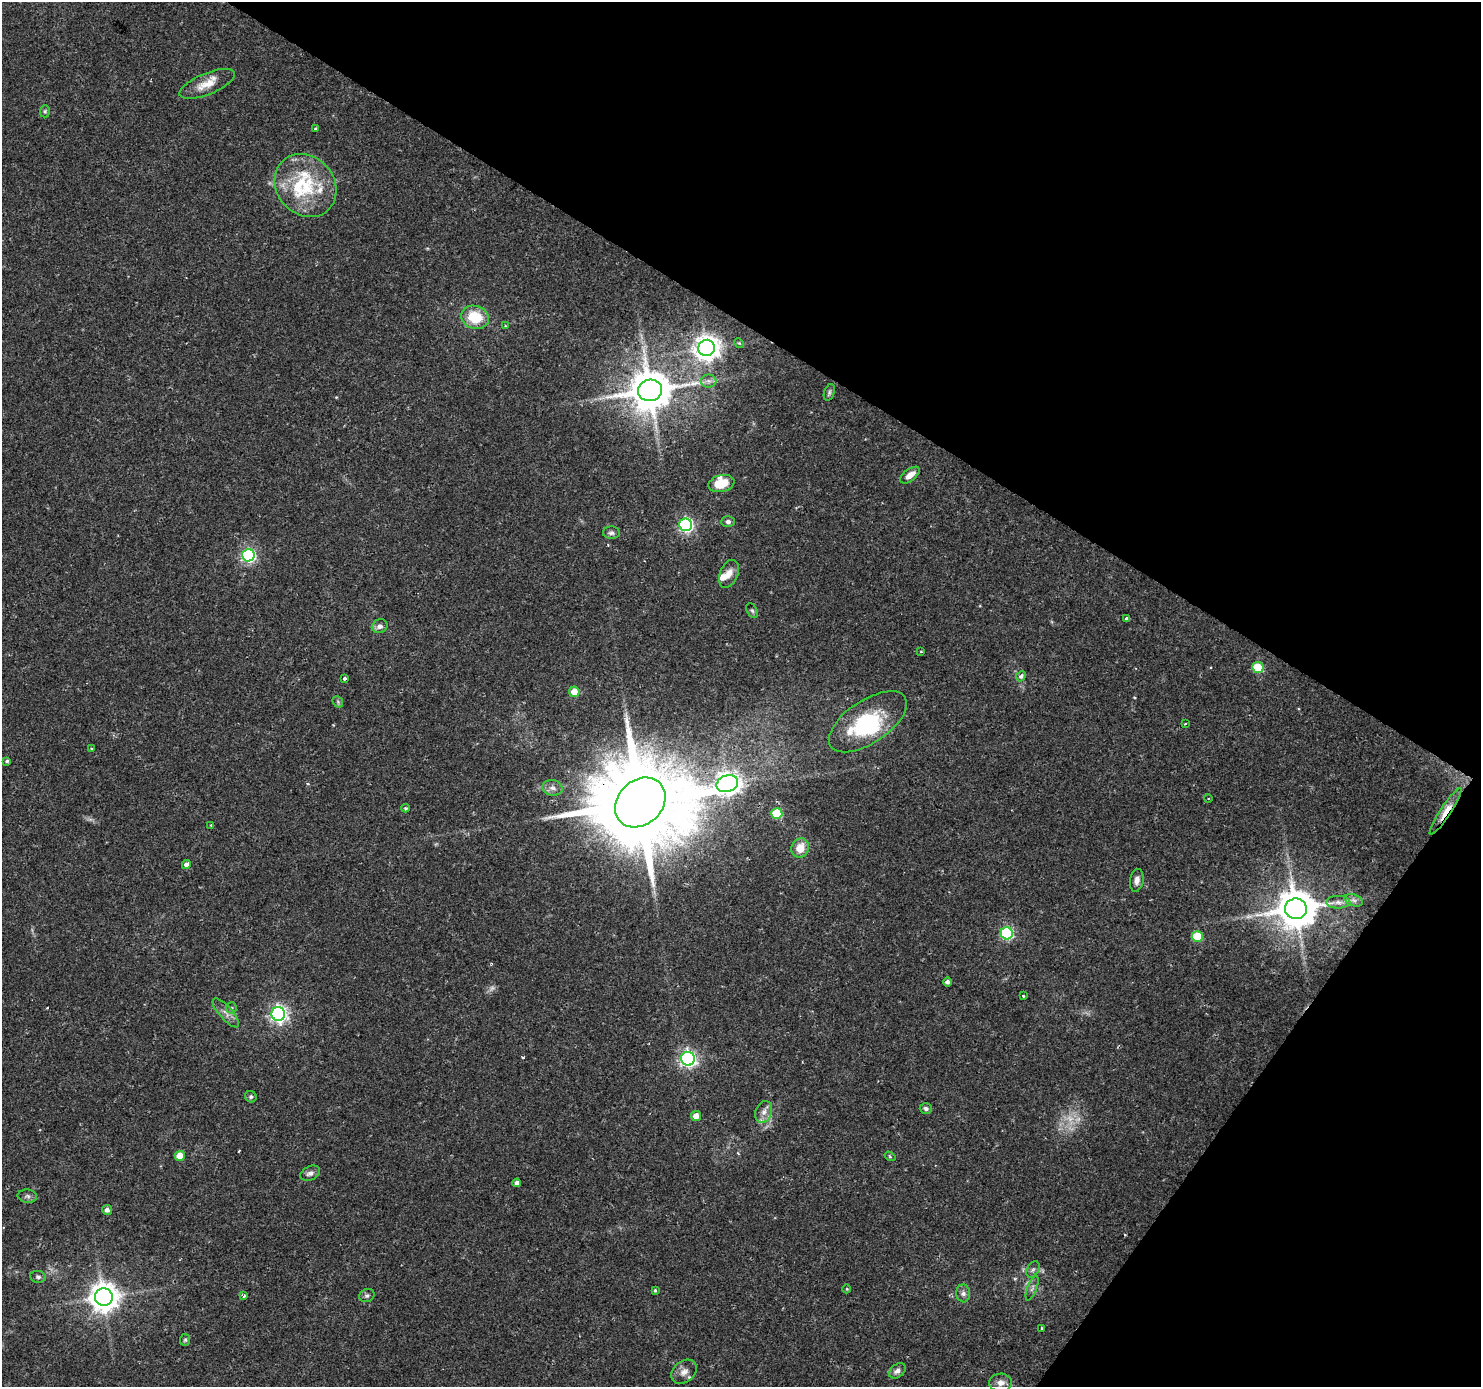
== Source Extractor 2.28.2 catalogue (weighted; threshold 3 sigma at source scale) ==
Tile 8 of 4 x 4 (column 4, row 2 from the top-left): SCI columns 4437-5915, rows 2957-4341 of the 5920 x 5979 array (HDU 1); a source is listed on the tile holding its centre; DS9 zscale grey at full resolution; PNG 1483 x 1389 px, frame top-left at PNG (2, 2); each listed source drawn as its Kron ellipse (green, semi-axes under 4 px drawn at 4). Shown black and unused: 31% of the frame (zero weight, under 2 of 3 exposures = <1% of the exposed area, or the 3 px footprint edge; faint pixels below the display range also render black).
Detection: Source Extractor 2.28.2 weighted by HDU 2 'WHT'; one run over the whole footprint, this tile lists its part. Background 0.0376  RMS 0.0034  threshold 0.0153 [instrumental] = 3 sigma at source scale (4.5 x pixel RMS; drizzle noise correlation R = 1.50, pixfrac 1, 0.0396/0.0396 arcsec/px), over >= 5 px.
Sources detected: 88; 3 too faint to see at this stretch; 1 inside a brighter object's white glare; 1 cosmic-ray / hot-pixel residue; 1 long thin detection or spike segment (spike, bleed or trail) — neither listed nor drawn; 5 inside a brighter listed object's ellipse — not listed separately; the other 77 listed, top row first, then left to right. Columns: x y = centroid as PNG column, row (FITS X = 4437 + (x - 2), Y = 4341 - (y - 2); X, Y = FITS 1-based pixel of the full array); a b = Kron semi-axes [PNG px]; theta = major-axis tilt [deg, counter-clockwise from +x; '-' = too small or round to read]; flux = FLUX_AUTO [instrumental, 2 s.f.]
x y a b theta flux
207 84 29 10 22 5.7
45 111 6 5 - 0.52
316 129 3 3 - 0.74
306 185 34 28 -49 21
475 317 14 11 -17 12
505 326 4 3 - 0.35
739 343 5 4 - 0.41
707 348 8 8 - 320
708 381 8 6 -1 1.3
650 390 12 10 12 1300
829 392 8 5 70 0.73
910 475 11 6 37 2.8
721 484 13 8 13 6.8
728 522 7 5 2 0.98
686 525 6 6 - 71
611 533 8 6 -4 0.97
248 555 6 6 - 63
729 574 15 9 67 2.9
752 611 8 5 -62 0.62
1127 618 3 3 - 1.1
380 626 8 6 23 1.5
921 652 3 3 - 0.34
1258 667 6 5 - 16
1021 676 5 4 - 1.3
344 678 3 3 - 1.1
574 692 5 5 - 4.6
338 702 6 4 -48 0.55
868 722 45 21 34 28
1185 724 3 2 - 0.43
91 749 4 4 - 0.33
7 761 4 3 - 0.51
727 784 11 8 21 270
553 788 10 7 -13 1.6
1208 798 4 3 - 0.36
640 802 28 22 43 7600
405 808 4 3 - 0.6
1446 811 27 5 57 5.2
777 813 5 5 - 14
211 825 3 2 - 0.26
800 848 10 8 62 5.3
186 864 4 4 - 3.8
1137 880 11 6 81 1.9
1354 900 10 5 -20 1.3
1338 902 12 6 0 1.7
1296 909 11 10 - 1100
1007 933 6 6 - 40
1197 937 5 5 - 16
947 982 5 4 - 0.82
1023 996 2 2 - 0.32
231 1008 5 5 - 0.56
226 1013 18 6 -49 2.2
278 1014 7 7 - 130
688 1059 7 7 - 110
251 1097 6 5 - 0.71
926 1108 6 5 - 0.8
764 1112 11 8 68 2.1
696 1116 5 5 - 3
180 1156 5 5 - 5.3
890 1156 6 4 -31 0.42
310 1173 10 6 25 1.5
517 1183 4 4 - 1.2
27 1196 10 6 -6 1.1
107 1210 5 5 - 1.3
1033 1270 9 5 62 0.9
38 1277 8 5 -8 0.82
1032 1288 13 4 69 1.1
847 1289 4 3 - 0.25
655 1290 4 3 - 0.4
963 1293 9 7 -83 1.2
367 1295 8 6 23 0.8
244 1296 3 3 - 0.58
104 1297 9 8 - 460
1041 1328 4 3 - 0.37
185 1340 6 5 - 0.6
897 1371 9 6 35 1.4
684 1372 14 10 40 2.6
1001 1383 11 9 2 2.2
Overlapping masked pixels (flux is a lower limit): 3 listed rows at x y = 727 784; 640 802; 1446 811